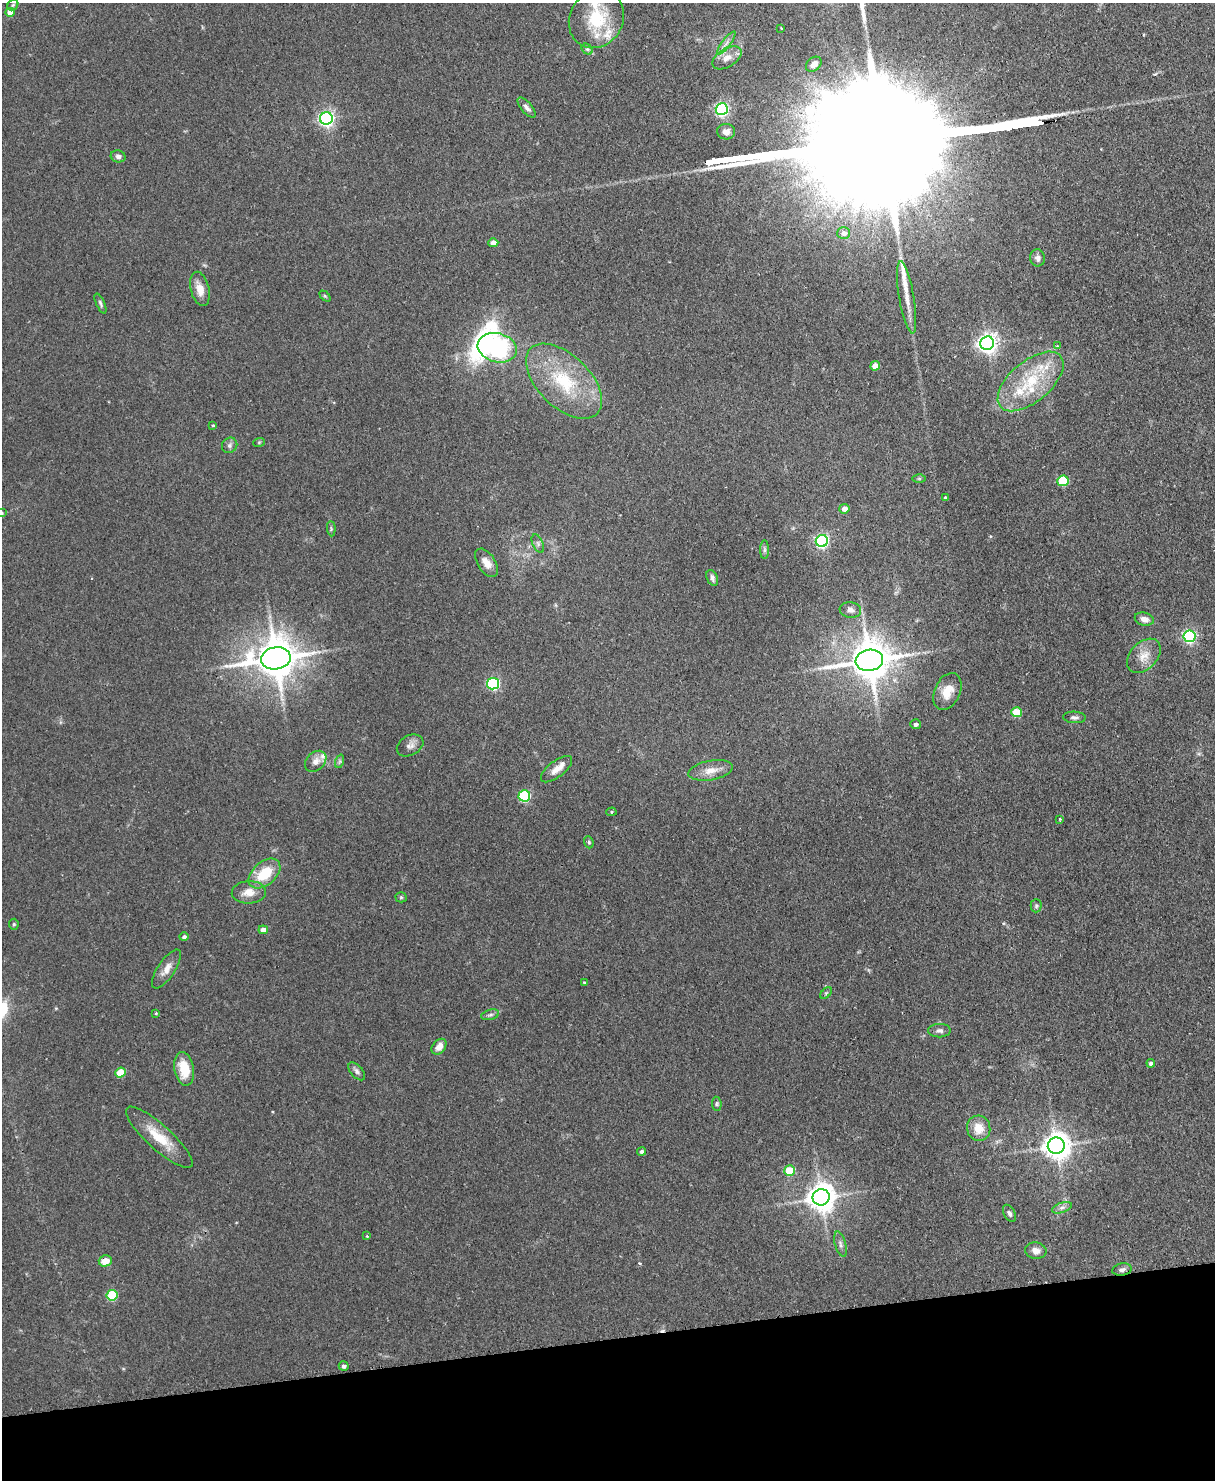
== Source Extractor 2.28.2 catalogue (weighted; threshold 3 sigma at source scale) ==
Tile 10 of 4 x 3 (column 2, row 3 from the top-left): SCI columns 1270-2482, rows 153-1630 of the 4965 x 4852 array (HDU 1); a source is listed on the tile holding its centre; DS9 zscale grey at full resolution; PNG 1217 x 1482 px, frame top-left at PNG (2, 3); each listed source drawn as its Kron ellipse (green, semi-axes under 4 px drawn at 4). Shown black and unused: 10% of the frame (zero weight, under 2 of 3 exposures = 3% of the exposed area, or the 3 px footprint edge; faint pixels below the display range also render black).
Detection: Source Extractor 2.28.2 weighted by HDU 2 'WHT'; one run over the whole footprint, this tile lists its part. Background 0.144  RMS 0.0069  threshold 0.0309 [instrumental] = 3 sigma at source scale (4.5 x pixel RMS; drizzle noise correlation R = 1.50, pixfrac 1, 0.05/0.05 arcsec/px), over >= 5 px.
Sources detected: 106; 1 inside a brighter object's white glare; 2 cosmic-ray / hot-pixel residue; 3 long thin detections or spike segments (spike, bleed or trail) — neither listed nor drawn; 6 inside a brighter listed object's ellipse — not listed separately; the other 94 listed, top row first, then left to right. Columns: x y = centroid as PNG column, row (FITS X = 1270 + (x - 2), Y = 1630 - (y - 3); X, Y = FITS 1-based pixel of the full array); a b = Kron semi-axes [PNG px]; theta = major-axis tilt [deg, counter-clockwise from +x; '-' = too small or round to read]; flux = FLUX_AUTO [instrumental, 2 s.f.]
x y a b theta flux
13 5 6 5 - 1
10 12 5 4 - 7.8
596 19 30 26 56 34
781 28 3 2 - 0.6
726 43 14 3 53 2.4
587 49 6 5 - 1.4
727 58 16 9 32 5.8
814 64 9 6 42 4.6
526 107 12 5 -50 2.5
722 109 6 6 - 130
326 119 6 6 - 200
726 132 9 8 - 4.4
118 156 7 6 - 2.2
844 233 6 6 - 3.5
493 243 5 4 - 6.4
1038 258 8 7 - 2.3
200 289 17 9 -76 7.6
325 296 6 4 -44 0.77
907 297 37 7 -80 9.2
100 303 11 4 -66 1.5
987 343 7 6 - 390
1057 346 4 4 - 0.81
497 348 20 14 -15 410
875 366 5 4 - 7.3
564 381 46 26 -44 48
1031 381 39 20 40 37
213 425 4 3 - 0.64
259 442 6 3 19 0.73
230 445 8 7 - 2
919 479 6 4 -1 1
1063 481 5 5 - 38
945 497 4 3 - 0.7
844 509 5 5 - 4.8
2 513 3 3 - 0.63
331 529 7 3 -85 0.9
822 541 6 6 - 150
538 544 10 5 -64 1.8
764 550 9 4 90 1.6
487 563 16 9 -56 6.1
712 578 8 5 -66 2
850 610 11 8 -7 3.2
1144 619 10 6 -14 4.2
1189 636 6 6 - 130
1144 656 20 13 46 8.9
276 658 15 11 8 2200
869 660 14 10 10 2200
493 684 6 5 - 100
947 691 19 12 66 10
1017 712 5 5 - 24
1074 717 11 5 -3 2.1
916 724 5 5 - 2.3
410 745 14 10 28 3.9
316 761 12 9 43 4.8
340 761 7 4 71 1.2
556 769 18 8 38 6.4
711 770 22 9 11 8.2
524 796 6 5 - 69
611 812 5 4 - 1.1
1060 819 3 3 - 0.88
589 842 6 4 -70 1.1
264 874 18 11 40 20
249 892 17 11 3 7.6
401 897 5 5 - 0.95
1036 906 6 5 - 1.3
14 924 5 5 - 0.99
263 930 5 4 - 5.7
184 937 5 4 - 1.4
166 969 22 8 57 6.2
584 982 4 3 - 0.77
826 993 7 4 45 0.96
156 1013 4 2 - 0.55
490 1015 9 5 14 1.8
939 1031 11 6 0 2.5
439 1047 9 6 50 5.7
1151 1063 4 4 - 1.5
184 1069 17 9 -80 16
357 1071 11 6 -48 2.2
120 1072 5 5 - 19
717 1104 7 4 -84 1.1
979 1128 13 11 -77 11
159 1137 43 12 -42 19
1056 1146 8 8 - 790
642 1151 4 4 - 1.8
789 1171 5 5 - 23
821 1197 8 8 - 890
1062 1208 10 5 18 2.6
1009 1213 9 5 -62 2
367 1236 3 3 - 0.88
840 1244 13 5 -74 2.4
1036 1251 11 8 -9 4.4
105 1261 6 5 - 8.4
1122 1270 10 6 12 2.5
112 1295 5 5 - 41
344 1366 5 5 - 1.7
Isophote crosses this tile's border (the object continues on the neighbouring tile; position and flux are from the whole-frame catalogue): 1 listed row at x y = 2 513